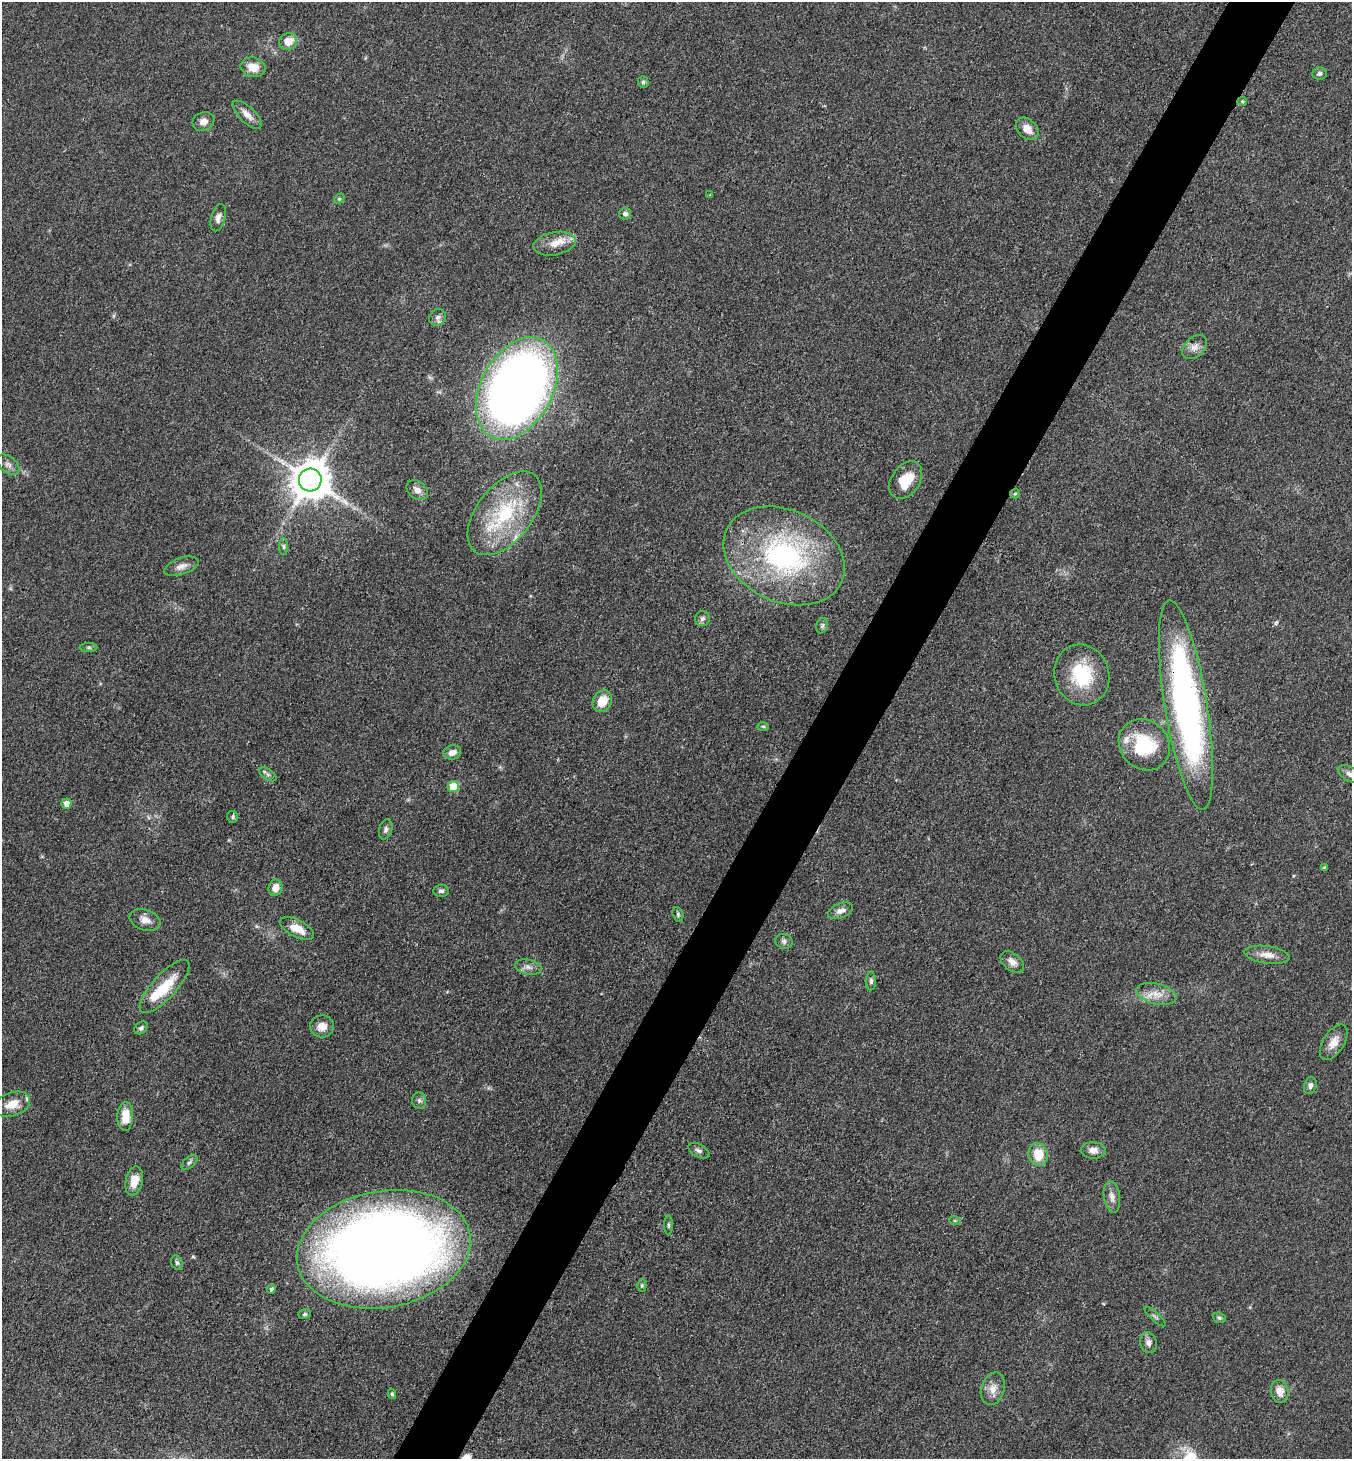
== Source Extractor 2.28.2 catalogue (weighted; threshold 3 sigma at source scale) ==
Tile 10 of 4 x 4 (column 2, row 3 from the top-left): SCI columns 1639-2988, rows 1460-2916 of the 5839 x 5832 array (HDU 1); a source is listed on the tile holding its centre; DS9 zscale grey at full resolution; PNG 1354 x 1461 px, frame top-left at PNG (2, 2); each listed source drawn as its Kron ellipse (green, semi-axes under 4 px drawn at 4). Shown black and unused: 5% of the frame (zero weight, under 3 of 4 exposures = <1% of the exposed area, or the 3 px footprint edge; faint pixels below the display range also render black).
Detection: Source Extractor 2.28.2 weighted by HDU 2 'WHT'; one run over the whole footprint, this tile lists its part. Background 0.0829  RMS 0.0057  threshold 0.0257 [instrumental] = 3 sigma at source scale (4.5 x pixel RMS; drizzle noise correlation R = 1.50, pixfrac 1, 0.05/0.05 arcsec/px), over >= 5 px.
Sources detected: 83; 3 inside a brighter listed object's ellipse — not listed separately; the other 80 listed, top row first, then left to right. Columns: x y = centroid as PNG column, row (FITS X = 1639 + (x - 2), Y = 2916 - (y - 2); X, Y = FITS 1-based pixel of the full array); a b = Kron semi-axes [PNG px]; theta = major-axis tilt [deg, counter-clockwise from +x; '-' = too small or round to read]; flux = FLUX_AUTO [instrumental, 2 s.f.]
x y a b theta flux
288 41 9 8 - 6.8
253 67 12 9 -11 8
1319 74 7 6 - 1.6
643 82 6 5 - 1.1
1242 101 5 4 - 0.67
247 115 18 7 -44 4.8
203 122 11 9 21 3.7
1027 129 13 9 -45 5.9
710 195 4 4 - 0.49
339 199 6 4 46 0.79
625 214 6 5 - 1.6
218 218 14 7 75 3
554 244 21 11 11 8.2
438 317 9 8 - 2.5
1195 347 14 9 44 4
517 388 55 35 61 600
8 465 13 8 -40 3
310 480 11 11 - 1800
906 480 20 14 55 14
417 490 12 8 -38 3.4
1015 494 5 4 - 0.7
505 513 49 27 52 48
284 547 8 4 -90 1.1
784 556 63 46 -25 110
181 566 18 8 19 4.2
702 619 7 7 - 1.8
822 626 8 5 73 1.3
89 648 9 4 0 1.1
1082 675 31 27 -72 31
602 701 11 9 59 9.3
1186 705 106 21 -81 240
763 726 6 4 -1 0.79
1144 745 27 24 -45 33
452 752 9 7 11 3.9
268 774 10 5 -33 1.6
1350 774 13 7 -30 2.9
453 787 6 5 - 24
66 804 5 5 - 4.7
233 817 6 5 - 1.2
386 829 10 6 74 1.9
1324 868 3 3 - 0.94
275 888 8 6 71 5
441 891 7 6 - 1.5
841 911 13 7 21 3.2
678 914 7 5 -71 1.1
145 920 16 10 -17 4.9
297 929 18 8 -27 8.3
784 941 8 7 - 1.9
1267 955 23 8 -8 5.7
1012 962 13 8 -39 3.9
528 967 13 7 -13 3.2
871 981 9 5 90 1.4
164 986 34 12 48 20
1156 994 20 10 -13 7.4
322 1026 12 11 - 5.8
141 1028 7 5 40 1.5
1334 1042 20 10 58 6.3
1310 1086 9 6 74 2
419 1101 8 7 - 1.5
12 1104 18 11 19 8.8
125 1116 14 8 87 9.6
1093 1150 12 8 1 4.2
699 1151 11 6 -28 2
1038 1154 11 9 -75 12
189 1162 9 5 41 1.3
134 1181 14 8 77 8.3
1112 1197 16 8 -82 3.5
955 1221 6 3 -18 0.75
669 1225 9 4 -90 1.1
384 1249 87 58 10 820
177 1263 7 5 -73 1.2
642 1285 6 4 90 0.84
271 1289 5 4 - 1.2
305 1314 6 5 - 0.97
1155 1317 14 3 -42 1.1
1219 1318 6 5 - 1.1
1148 1343 10 8 -76 2.7
993 1389 17 11 73 6
1280 1391 11 9 -78 5.9
392 1394 5 4 - 1.1
Overlapping masked pixels (flux is a lower limit): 1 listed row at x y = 1186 705
Isophote crosses this tile's border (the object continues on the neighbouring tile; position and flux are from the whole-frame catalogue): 1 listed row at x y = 1350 774